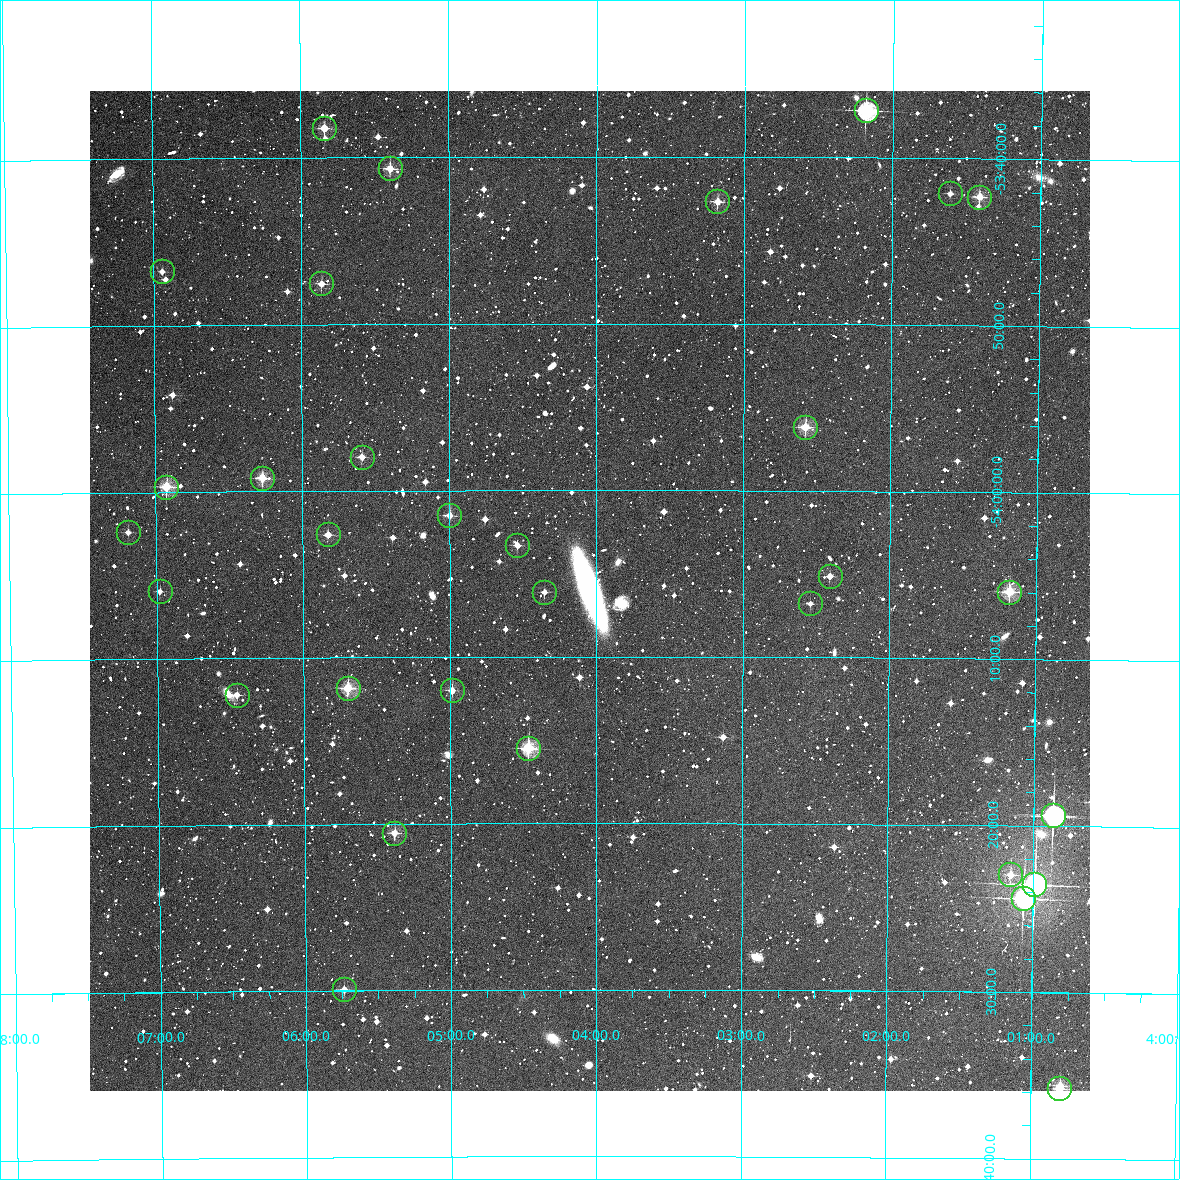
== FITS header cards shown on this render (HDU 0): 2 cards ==
NAXIS1  =                 1000 / Width of image
NAXIS2  =                 1000 / Height of image

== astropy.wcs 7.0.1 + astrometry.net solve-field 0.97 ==
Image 1000 x 1000 px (HDU 0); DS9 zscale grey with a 90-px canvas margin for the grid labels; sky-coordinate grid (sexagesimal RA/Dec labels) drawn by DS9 from the SOLVED WCS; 32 Tycho-2 reference stars matched to detected sources circled (green)
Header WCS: RA---TAN/DEC--TAN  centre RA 04:04:03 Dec -54:06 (61.01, -54.10 deg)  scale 3.6 arcsec/px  FOV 60.0' x 60.0'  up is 0 deg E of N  parity normal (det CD < 0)
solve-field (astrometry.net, Tycho-2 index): VERIFIED the header's WCS against the Tycho-2 star catalogue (verified at 3 index scales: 18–32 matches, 0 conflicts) and refined it, rather than solving blind
Solved WCS: RA---TAN-SIP/DEC--TAN-SIP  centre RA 04:04:03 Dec -54:06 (61.01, -54.10 deg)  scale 3.6 arcsec/px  FOV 60.0' x 60.0'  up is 0 deg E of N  parity normal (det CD < 0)
The solver's refit moves the header's centre by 0.88 arcsec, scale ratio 1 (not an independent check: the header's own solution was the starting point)
Tycho-2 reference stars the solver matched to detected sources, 32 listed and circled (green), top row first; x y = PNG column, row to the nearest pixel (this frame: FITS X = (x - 90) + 1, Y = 1000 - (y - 91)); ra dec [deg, ICRS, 3 dp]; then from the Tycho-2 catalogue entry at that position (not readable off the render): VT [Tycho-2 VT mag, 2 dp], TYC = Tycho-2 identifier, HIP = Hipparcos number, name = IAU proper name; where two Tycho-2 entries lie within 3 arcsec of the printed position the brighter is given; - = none
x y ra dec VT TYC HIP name
866 110 60.546 -53.619 8.86 8501-829-1 18830 -
324 128 61.459 -53.637 10.86 8501-125-1 - -
390 168 61.349 -53.678 10.67 8501-146-1 - -
950 193 60.404 -53.701 12.14 8501-497-1 - -
979 197 60.353 -53.705 10.74 8501-1504-1 - -
717 201 60.796 -53.711 11.18 8501-1140-1 - -
162 271 61.736 -53.779 12.62 8501-190-1 - -
321 283 61.466 -53.792 11.33 8501-202-1 - -
805 427 60.645 -53.936 10.48 8501-989-1 - -
362 457 61.399 -53.966 11.80 8501-228-1 - -
262 478 61.569 -53.987 10.60 8501-195-1 - -
166 487 61.731 -53.994 9.93 8501-187-1 - -
449 515 61.250 -54.025 11.41 8501-301-1 - -
128 532 61.798 -54.039 12.49 8501-115-1 - -
328 534 61.457 -54.043 11.61 8501-313-1 - -
517 545 61.135 -54.055 11.92 8501-350-1 - -
830 576 60.602 -54.085 11.88 8501-959-1 - -
160 591 61.745 -54.099 12.40 8501-374-1 - -
544 592 61.089 -54.102 12.71 8501-397-1 - -
1009 592 60.296 -54.100 10.36 8501-783-1 - -
810 603 60.635 -54.113 12.80 8501-1542-1 - -
348 688 61.425 -54.197 10.01 8501-314-1 - -
452 690 61.247 -54.200 11.48 8501-287-1 - -
237 695 61.615 -54.203 11.40 8501-319-1 - -
528 748 61.116 -54.258 9.87 8501-298-1 - -
1053 815 60.217 -54.322 9.10 8501-1286-1 18741 -
394 833 61.346 -54.342 10.87 8501-370-1 - -
1010 874 60.289 -54.382 10.76 8501-963-1 - -
1034 884 60.247 -54.392 7.70 8501-1973-1 18750 -
1023 898 60.266 -54.406 8.22 8501-1976-1 18756 -
344 989 61.434 -54.499 11.28 8501-405-1 - -
1059 1088 60.201 -54.596 11.13 8501-1597-1 - -